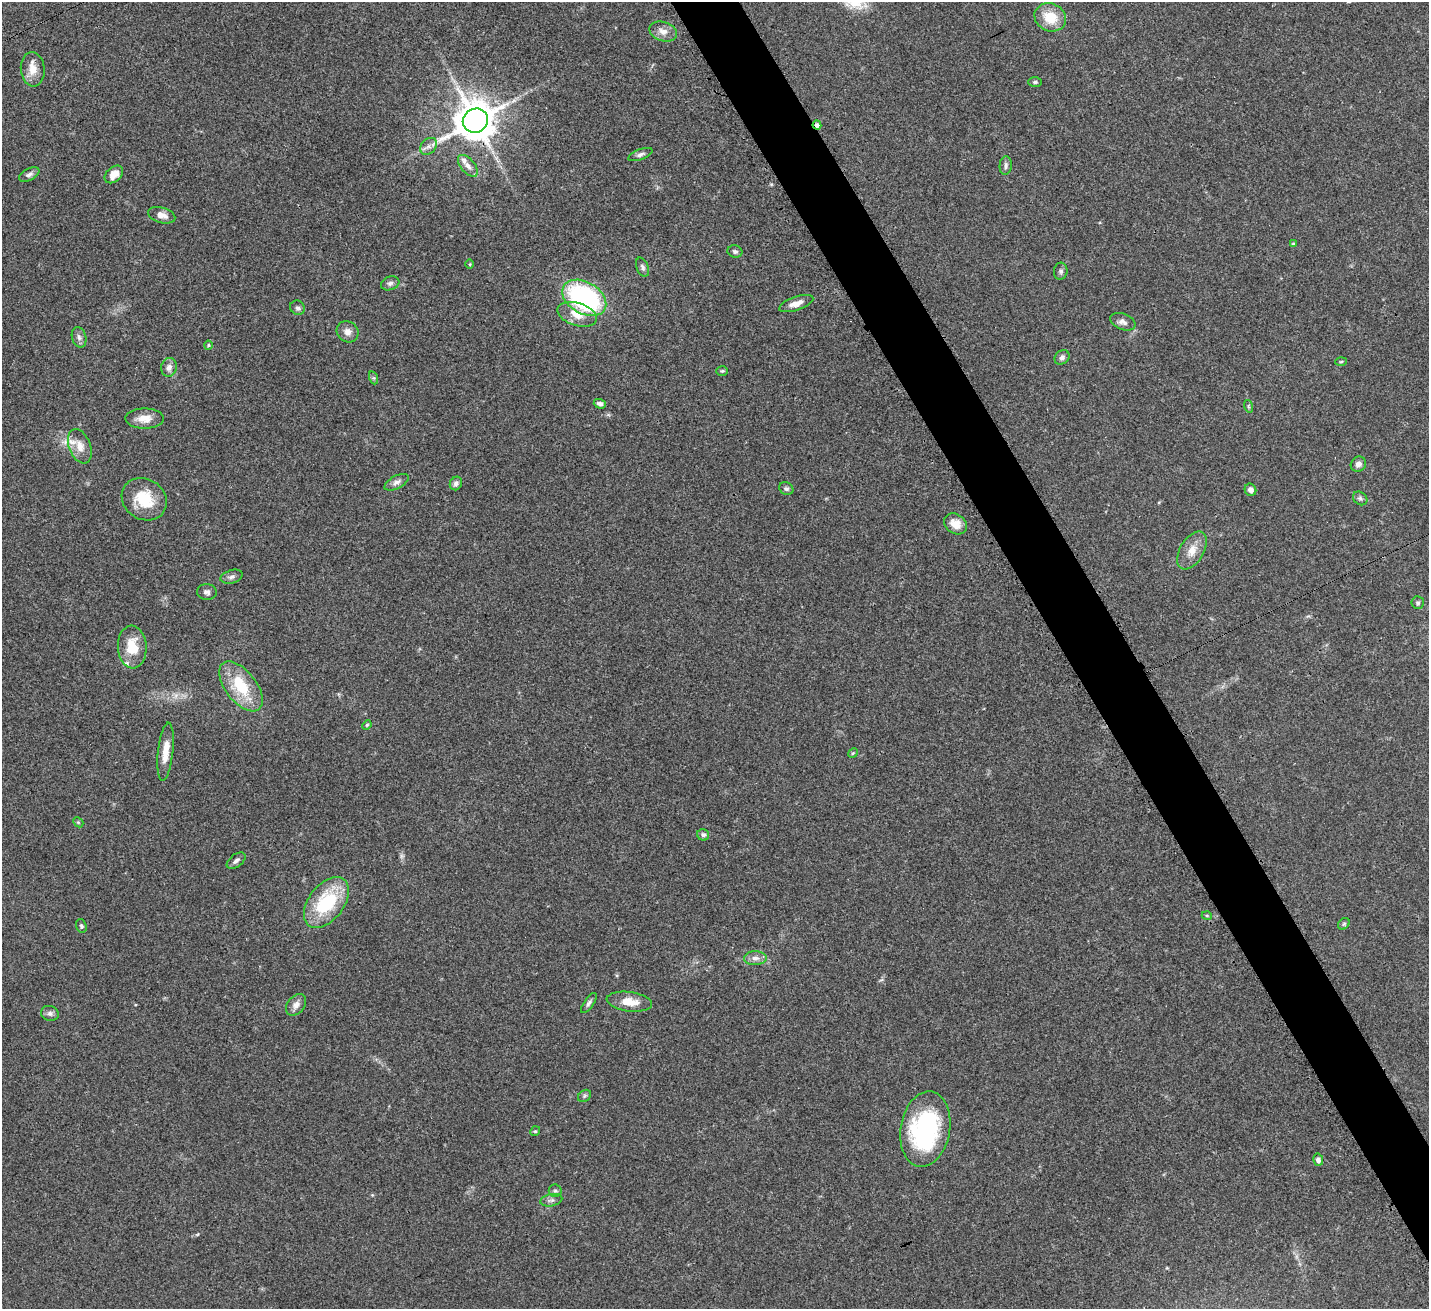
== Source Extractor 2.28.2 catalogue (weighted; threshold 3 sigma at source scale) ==
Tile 6 of 4 x 4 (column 2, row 2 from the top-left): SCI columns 1474-2900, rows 2840-4146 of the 5797 x 5807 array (HDU 1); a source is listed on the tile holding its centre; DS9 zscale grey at full resolution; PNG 1431 x 1311 px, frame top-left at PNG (2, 2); each listed source drawn as its Kron ellipse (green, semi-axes under 4 px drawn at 4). Shown black and unused: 4% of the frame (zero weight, under 3 of 4 exposures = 5% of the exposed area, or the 3 px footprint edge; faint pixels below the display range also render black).
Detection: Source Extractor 2.28.2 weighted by HDU 2 'WHT'; one run over the whole footprint, this tile lists its part. Background 0.0412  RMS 0.0047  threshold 0.0213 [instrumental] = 3 sigma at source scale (4.5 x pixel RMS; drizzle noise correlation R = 1.50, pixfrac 1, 0.05/0.05 arcsec/px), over >= 5 px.
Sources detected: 74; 1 too faint to see at this stretch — neither listed nor drawn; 2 inside a brighter listed object's ellipse — not listed separately; the other 71 listed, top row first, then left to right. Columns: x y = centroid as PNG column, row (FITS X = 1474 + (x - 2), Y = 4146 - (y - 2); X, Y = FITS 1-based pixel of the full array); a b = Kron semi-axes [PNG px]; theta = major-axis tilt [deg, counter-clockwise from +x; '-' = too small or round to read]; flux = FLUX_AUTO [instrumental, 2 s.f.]
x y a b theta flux
1050 17 16 13 -25 12
663 31 14 9 -19 3.8
33 69 17 12 -85 5.9
1035 82 7 5 1 0.87
475 121 13 12 - 1300
817 125 4 4 - 1.9
428 146 9 7 45 2.1
640 155 13 5 20 1.6
468 166 13 7 -50 2.9
1006 166 9 6 84 1.4
114 174 10 7 41 5.1
29 175 11 6 28 1.7
162 215 14 7 -16 3.5
1293 244 4 4 - 0.88
735 251 7 6 - 1.3
470 264 5 3 - 0.43
642 267 10 6 -69 1.4
1061 271 8 6 82 1.3
390 283 9 6 20 1.6
584 298 24 16 -30 72
796 304 18 7 19 3.9
297 308 8 7 - 1.4
577 314 20 11 -18 8
1123 322 13 8 -22 2.4
348 332 11 10 - 3.1
79 337 10 7 -74 1.7
208 345 4 4 - 0.5
1062 357 8 6 41 1.5
1341 362 6 3 3 0.53
169 367 9 7 81 2.6
722 371 6 5 - 0.68
374 378 7 4 -71 0.68
600 404 6 4 -17 1.6
1248 406 6 4 -72 0.67
145 418 19 10 -1 5.6
80 446 18 10 -68 5.6
1358 464 8 7 - 2.2
397 482 13 6 28 2.2
456 483 7 6 - 1.4
786 489 7 6 - 1.1
1250 490 6 5 - 2.2
1360 498 8 6 -38 1.2
144 499 23 20 -33 16
956 524 12 9 -33 5.3
1192 551 21 12 60 6.3
232 577 11 6 17 1.8
207 592 10 8 -7 1.7
1418 603 6 6 - 0.89
132 647 21 14 -86 13
241 686 29 15 -52 20
367 725 5 4 - 0.57
166 752 29 7 84 7.4
853 753 5 4 - 0.55
78 822 6 4 -43 0.58
703 835 6 5 - 1.5
236 861 11 6 37 1.8
326 902 29 17 53 31
1207 916 5 3 - 0.55
1344 924 6 5 - 0.78
81 926 7 5 -72 1
755 958 11 7 1 2.7
629 1002 23 9 -7 7.2
589 1003 12 5 56 1.4
296 1005 12 8 52 3
50 1013 9 7 -14 1.6
584 1096 7 5 37 0.95
925 1129 38 24 80 68
535 1131 5 4 - 0.65
1318 1160 6 5 - 1.8
555 1191 6 6 - 0.98
551 1200 11 6 11 1.7
Overlapping masked pixels (flux is a lower limit): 2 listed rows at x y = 475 121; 817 125